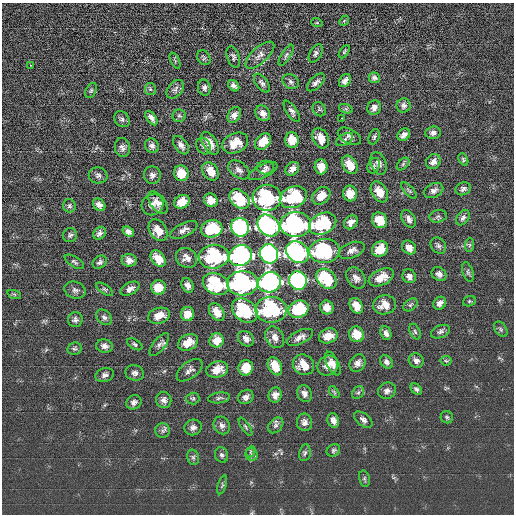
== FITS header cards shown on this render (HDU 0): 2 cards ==
NAXIS1  =                  512 / length of data axis 1
NAXIS2  =                  512 / length of data axis 2

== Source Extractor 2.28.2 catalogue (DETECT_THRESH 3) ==
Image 512 x 512 px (HDU 0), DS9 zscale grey, 1 PNG px = 1 image px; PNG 516 x 516 px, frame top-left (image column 1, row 512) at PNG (2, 3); each listed source drawn as its Kron ellipse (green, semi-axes under 4 px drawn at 4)
Background 0.557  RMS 15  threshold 45.5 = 3 sigma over >= 5 px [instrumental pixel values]
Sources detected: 191; all 191 listed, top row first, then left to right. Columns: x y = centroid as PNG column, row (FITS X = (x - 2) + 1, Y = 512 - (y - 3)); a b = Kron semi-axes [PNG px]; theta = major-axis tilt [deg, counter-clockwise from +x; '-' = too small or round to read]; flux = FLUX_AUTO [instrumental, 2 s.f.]
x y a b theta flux
344 21 5 4 - 1100
317 23 5 3 - 1000
344 52 7 3 55 1300
316 53 10 6 61 2800
260 55 18 8 42 7000
286 55 12 4 58 2800
233 57 11 6 -72 3100
204 58 8 6 -57 2100
175 61 9 4 -65 1400
30 65 3 2 - 1400
374 78 6 5 - 2700
345 81 7 5 51 4300
291 82 8 7 - 3300
316 82 11 6 44 4000
262 83 11 6 -55 3300
234 86 6 4 -46 3400
204 88 8 6 -80 3600
150 89 6 5 - 1900
175 89 10 7 49 3500
91 90 8 5 63 2100
404 106 7 7 - 3400
374 108 7 6 - 4600
319 109 7 6 - 1900
346 109 7 4 -18 2000
292 111 12 5 -56 3600
263 113 8 7 - 5900
234 115 8 6 60 5100
179 116 6 6 - 2100
151 118 8 4 -55 4500
342 118 3 2 - 1600
122 119 9 7 -52 3100
433 133 7 6 - 3800
404 135 7 5 42 4700
349 136 12 7 -28 4500
374 137 8 5 69 2400
321 138 10 7 -62 13000
292 140 8 6 -79 17000
345 140 9 5 30 2700
263 142 9 7 47 16000
210 143 12 7 -60 9800
235 143 13 10 25 16000
181 145 10 6 -53 4600
152 146 7 6 - 3700
204 146 9 7 -60 2600
122 148 9 7 -83 4000
463 159 6 4 -63 1600
433 162 8 7 - 5100
379 163 12 7 -69 4900
403 164 7 4 46 2200
350 165 10 7 -59 16000
374 166 8 6 66 2700
266 167 8 7 - 3100
321 167 7 6 - 13000
292 169 8 6 48 5400
239 170 12 7 -35 5200
210 171 10 7 -56 13000
263 171 16 6 26 5300
181 173 8 7 - 16000
98 175 9 8 - 3300
152 175 9 8 - 4500
463 189 8 6 22 2700
409 190 10 4 -48 2000
434 191 10 7 25 4400
379 192 11 7 -59 14000
350 193 8 7 - 14000
321 196 10 7 42 13000
293 197 14 10 22 75000
267 198 14 13 - 110000
240 199 11 8 -45 63000
211 200 7 6 - 10000
182 202 8 6 31 13000
158 203 13 7 -53 6000
152 204 11 10 - 6300
99 205 7 5 -47 4400
69 206 7 6 - 2200
438 216 9 6 10 2500
463 218 8 6 54 3300
409 219 9 6 -58 4700
380 220 8 7 - 17000
351 222 8 6 49 6200
296 224 15 12 3 290000
323 224 14 10 26 73000
268 225 12 9 -44 440000
240 227 9 8 - 300000
212 229 11 8 13 62000
158 230 12 8 -56 13000
184 230 15 6 27 5600
128 232 6 4 -33 3600
100 233 7 5 46 3700
70 235 7 6 - 2600
470 245 7 4 89 2000
438 246 9 7 -53 3000
409 248 7 6 - 6600
380 249 8 7 - 17000
352 250 13 7 21 6100
324 251 15 12 5 110000
297 252 12 10 -41 440000
269 254 9 9 - 640000
240 256 12 10 23 440000
214 257 15 12 8 110000
186 258 11 9 -35 6700
158 259 9 6 -52 16000
129 260 7 6 - 6000
74 262 11 5 -32 2300
100 262 8 6 36 3300
468 272 10 5 -72 2500
439 274 8 6 -39 4500
409 276 7 6 - 4400
381 277 13 8 25 14000
356 278 11 8 -54 6300
326 279 11 8 -44 62000
298 281 9 8 - 300000
269 282 12 10 22 450000
243 283 15 12 4 280000
216 284 13 10 -28 71000
187 285 7 5 -61 5200
158 287 7 7 - 17000
105 289 9 4 -35 2300
130 289 10 6 28 5100
75 290 11 8 -19 4000
14 294 7 4 -18 1700
469 301 6 5 - 1500
440 303 7 6 - 5100
384 305 11 9 9 11000
410 305 8 5 38 2100
356 306 8 6 -61 12000
327 307 7 6 - 9000
299 309 10 8 21 61000
271 310 16 12 -1 110000
245 311 14 10 -38 72000
217 312 10 6 -56 12000
188 314 7 6 - 12000
159 316 11 7 17 13000
104 317 9 6 -45 3200
75 320 7 7 - 3100
501 329 8 5 -52 2200
415 332 8 5 -63 2100
440 332 10 6 22 3200
386 333 7 5 -70 3900
357 334 8 7 - 17000
328 336 9 7 21 12000
275 337 11 9 -60 6900
300 337 14 6 24 6500
246 339 9 7 -43 5600
217 340 7 7 - 12000
188 342 10 7 27 15000
135 344 8 5 -29 2100
159 344 14 6 51 4400
104 346 8 6 -14 4900
75 349 7 6 - 2300
416 361 7 7 - 4500
446 361 5 5 - 1600
386 362 7 5 -50 3100
357 363 9 7 59 5300
333 364 13 6 -64 6700
303 365 11 9 -34 17000
328 365 11 9 40 8300
275 366 10 6 -62 18000
246 368 8 7 - 20000
217 369 11 8 16 13000
190 370 15 8 38 5000
134 373 9 7 -16 4000
105 375 9 6 16 3800
416 389 6 4 -49 2400
387 391 9 8 - 4100
334 392 7 3 -53 1400
358 393 7 5 52 2100
304 394 9 7 -69 4600
275 395 7 6 - 6300
246 397 8 6 37 4700
193 398 6 6 - 1900
219 398 11 5 8 2400
164 400 8 7 - 4700
134 402 8 6 32 3800
447 417 6 6 - 1800
333 420 7 5 -71 4900
363 420 10 6 -38 3700
304 422 9 7 -81 4900
222 425 9 8 - 4300
276 425 9 6 50 3000
193 427 9 7 16 4400
246 427 11 4 -57 1800
163 431 7 7 - 2700
333 450 7 5 33 2000
251 452 6 4 66 1300
305 453 8 5 79 2500
252 454 6 6 - 2300
221 455 8 6 -69 2700
193 457 8 6 -74 2200
364 479 8 5 -77 1900
222 485 10 4 73 1800